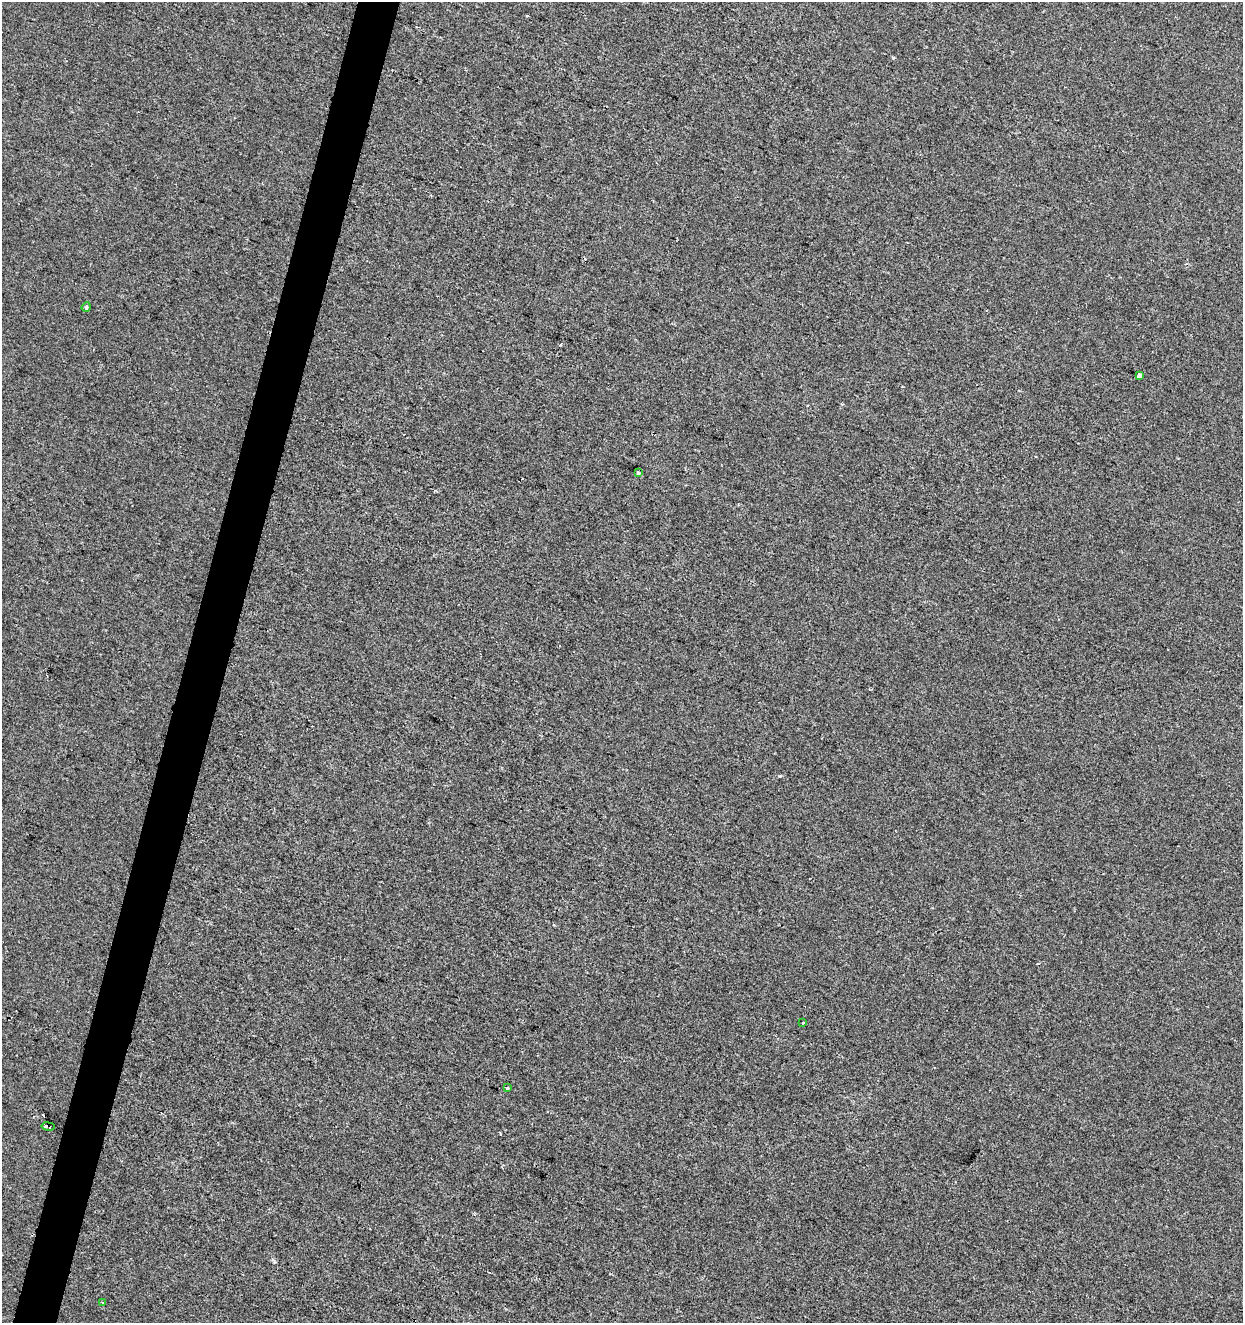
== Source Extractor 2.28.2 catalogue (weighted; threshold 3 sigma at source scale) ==
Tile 7 of 4 x 4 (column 3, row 2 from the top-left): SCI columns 2699-3939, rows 2651-3971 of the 5459 x 5293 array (HDU 1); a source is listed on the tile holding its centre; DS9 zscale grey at full resolution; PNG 1245 x 1325 px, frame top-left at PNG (2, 2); each listed source drawn as its Kron ellipse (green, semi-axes under 4 px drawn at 4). Shown black and unused: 3% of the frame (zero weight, under 2 of 3 exposures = <1% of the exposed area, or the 3 px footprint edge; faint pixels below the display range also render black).
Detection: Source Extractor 2.28.2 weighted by HDU 2 'WHT'; one run over the whole footprint, this tile lists its part. Background -7.68e-04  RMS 0.0042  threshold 0.0188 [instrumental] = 3 sigma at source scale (4.5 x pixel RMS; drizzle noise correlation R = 1.50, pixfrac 1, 0.0396/0.0396 arcsec/px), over >= 5 px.
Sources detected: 9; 2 cosmic-ray / hot-pixel residue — neither listed nor drawn; the other 7 listed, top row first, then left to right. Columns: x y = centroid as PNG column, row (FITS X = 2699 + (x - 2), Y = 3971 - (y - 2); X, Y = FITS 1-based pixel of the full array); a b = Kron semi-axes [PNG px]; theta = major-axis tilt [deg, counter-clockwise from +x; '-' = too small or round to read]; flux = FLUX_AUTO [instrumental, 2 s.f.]
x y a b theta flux
86 307 5 4 - 0.53
1139 375 4 4 - 14
638 473 3 3 - 2.3
803 1023 3 2 - 0.37
507 1088 3 3 - 6.1
48 1126 7 3 -10 2.5
102 1302 3 2 - 0.38
Overlapping masked pixels (flux is a lower limit): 1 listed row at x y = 48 1126